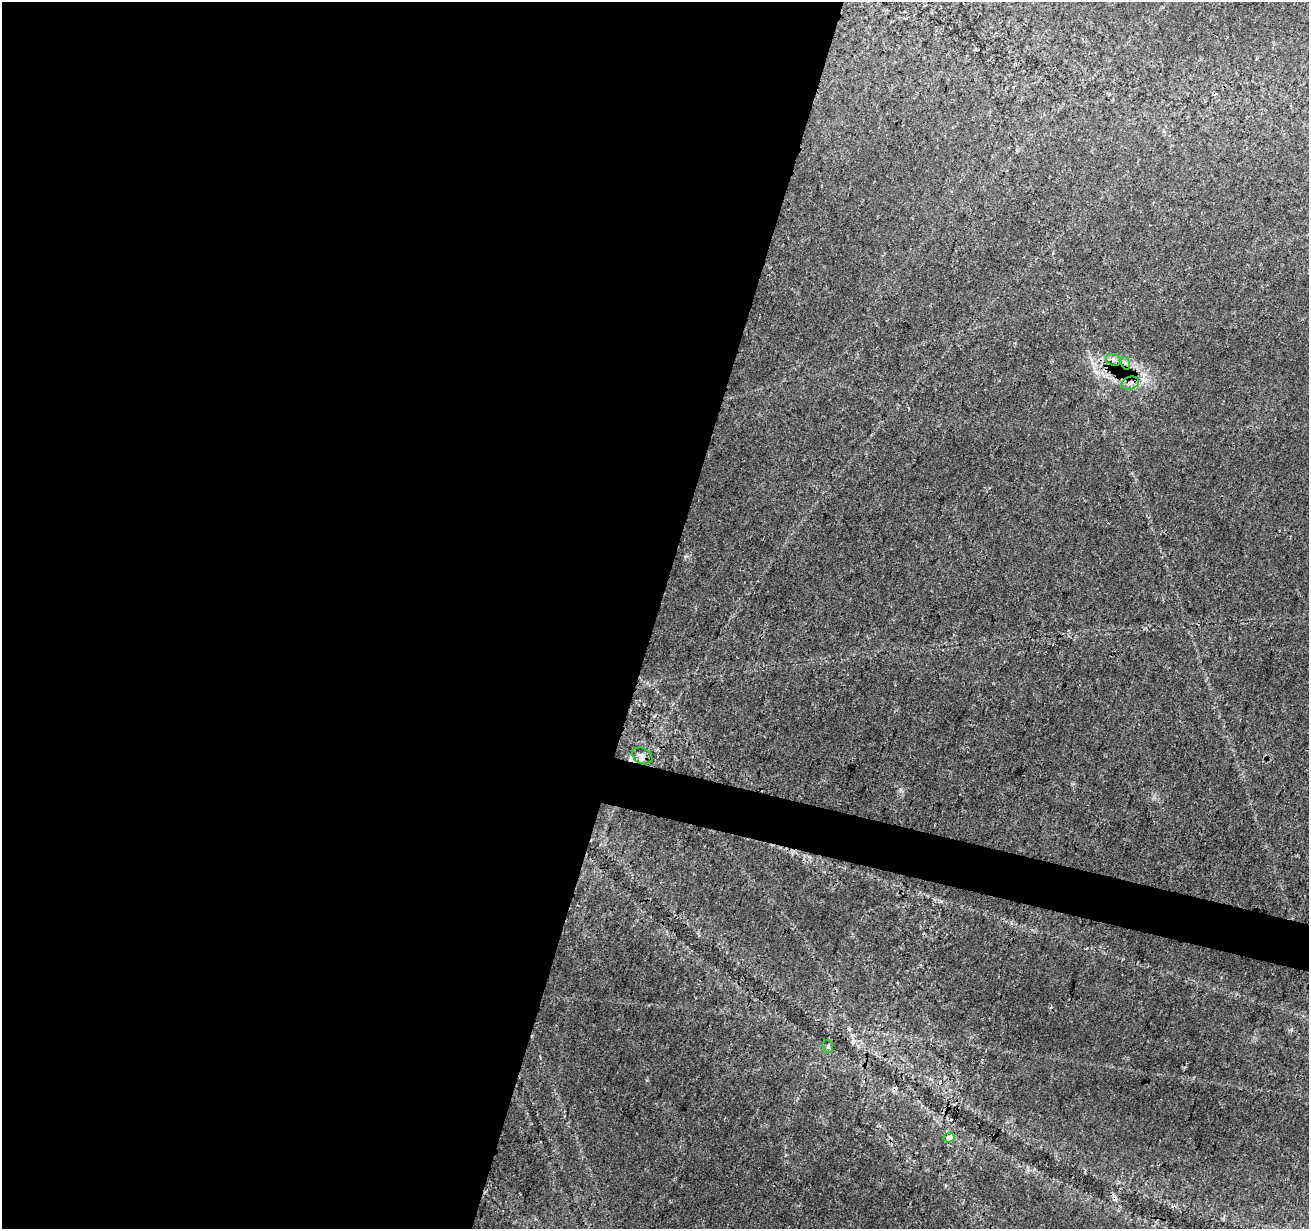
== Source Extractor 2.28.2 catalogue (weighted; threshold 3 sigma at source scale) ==
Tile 5 of 4 x 4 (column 1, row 2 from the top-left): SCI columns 10-1316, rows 2736-3962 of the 5237 x 5409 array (HDU 1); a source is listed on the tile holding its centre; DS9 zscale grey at full resolution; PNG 1311 x 1231 px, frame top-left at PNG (2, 2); each listed source drawn as its Kron ellipse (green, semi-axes under 4 px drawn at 4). Shown black and unused: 52% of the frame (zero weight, under 3 of 4 exposures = <1% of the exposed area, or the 3 px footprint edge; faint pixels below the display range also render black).
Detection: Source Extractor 2.28.2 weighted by HDU 2 'WHT'; one run over the whole footprint, this tile lists its part. Background 0.0274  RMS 0.0023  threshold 0.0105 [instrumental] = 3 sigma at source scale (4.5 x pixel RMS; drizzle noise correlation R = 1.50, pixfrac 1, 0.0396/0.0396 arcsec/px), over >= 5 px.
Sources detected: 7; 1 cosmic-ray / hot-pixel residue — neither listed nor drawn; the other 6 listed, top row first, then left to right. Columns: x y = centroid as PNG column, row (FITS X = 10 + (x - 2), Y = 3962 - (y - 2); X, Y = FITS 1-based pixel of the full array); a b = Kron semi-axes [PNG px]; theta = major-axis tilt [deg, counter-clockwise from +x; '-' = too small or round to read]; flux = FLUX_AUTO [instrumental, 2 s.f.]
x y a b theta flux
1113 360 7 5 -19 0.76
1125 363 6 4 -72 0.54
1130 383 9 6 16 1.1
642 756 10 7 -30 1
828 1046 7 5 -73 0.47
949 1138 5 4 - 2.5
Overlapping masked pixels (flux is a lower limit): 4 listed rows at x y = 1113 360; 1125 363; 1130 383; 949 1138